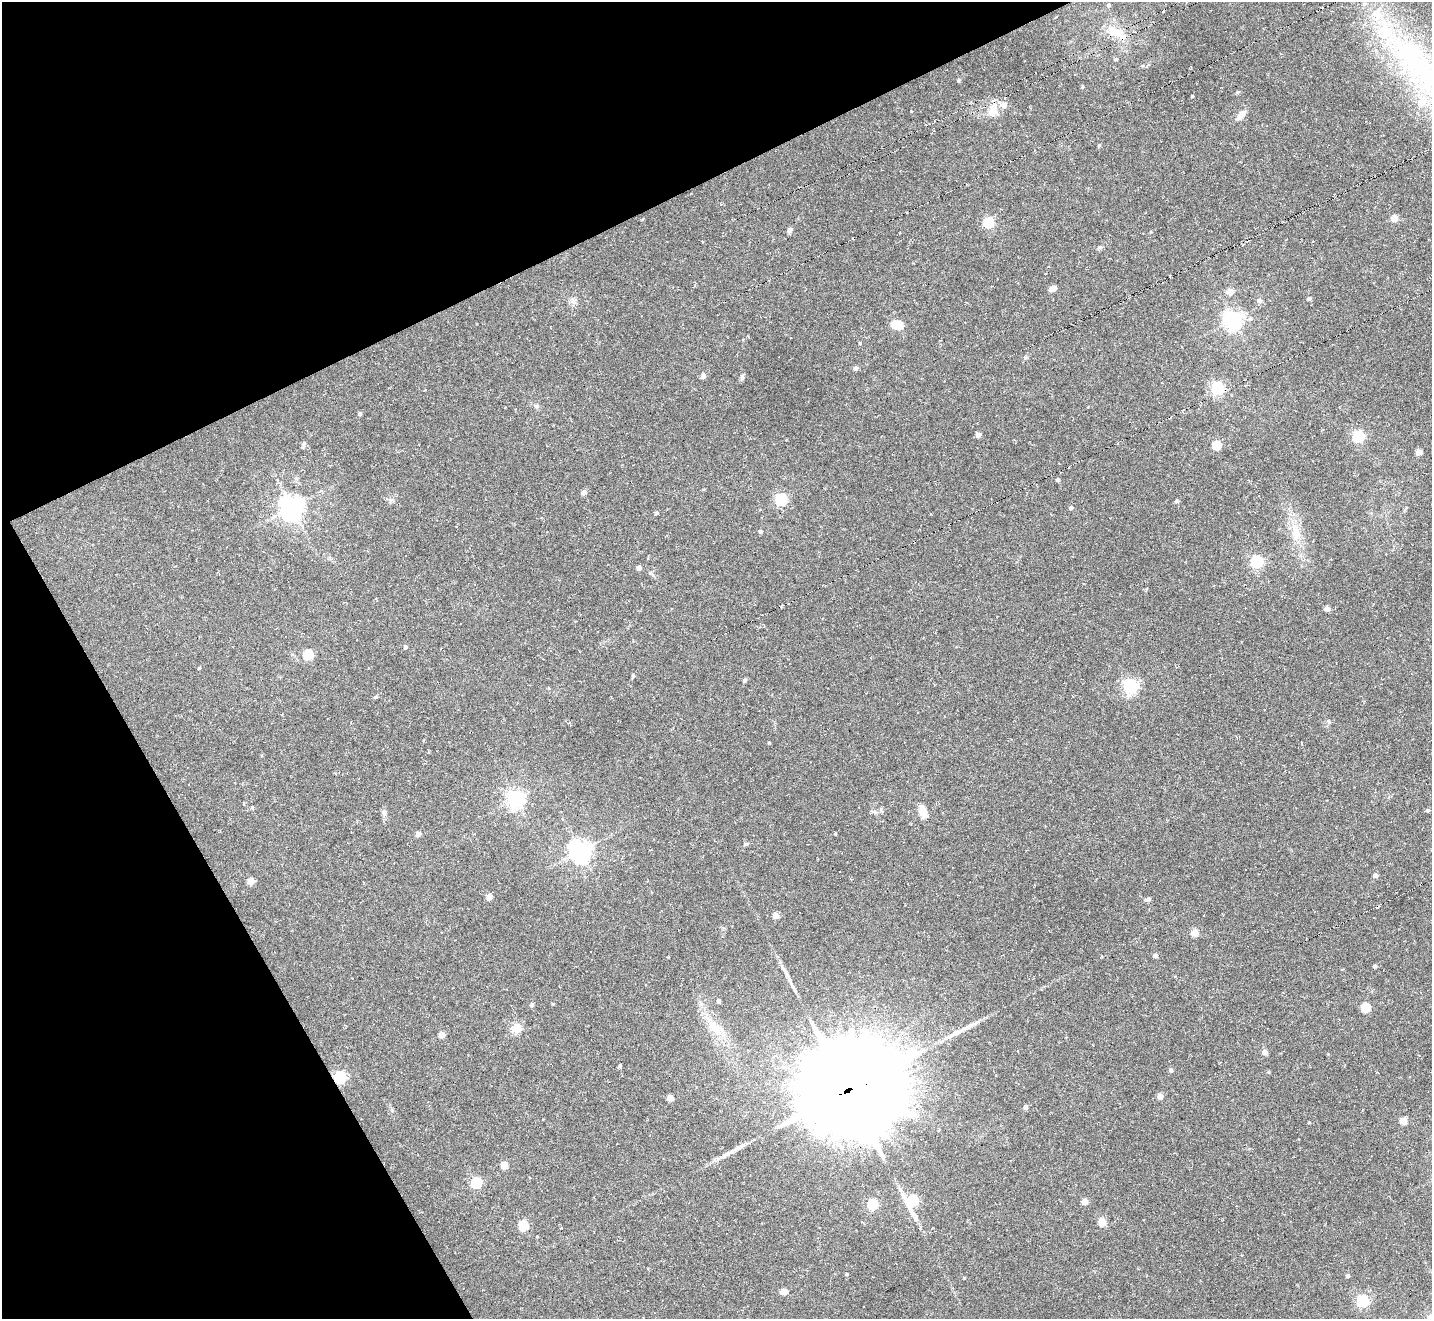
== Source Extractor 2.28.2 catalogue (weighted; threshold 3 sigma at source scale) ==
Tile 5 of 4 x 4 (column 1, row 2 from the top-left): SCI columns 29-1458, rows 2932-4248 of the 5747 x 5738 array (HDU 1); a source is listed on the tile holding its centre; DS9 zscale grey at full resolution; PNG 1434 x 1321 px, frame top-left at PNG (2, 2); no overlay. Shown black and unused: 25% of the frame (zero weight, under 6 of 11 exposures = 2% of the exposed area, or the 3 px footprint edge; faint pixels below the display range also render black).
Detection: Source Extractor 2.28.2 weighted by HDU 2 'WHT'; one run over the whole footprint, this tile lists its part. Background -0.42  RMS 0.008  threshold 0.0326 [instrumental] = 3 sigma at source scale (4.09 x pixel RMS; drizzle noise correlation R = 1.36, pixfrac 0.8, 0.05/0.05 arcsec/px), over >= 5 px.
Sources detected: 145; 1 inside a brighter object's white glare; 28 cosmic-ray / hot-pixel residue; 2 long thin detections or spike segments (spike, bleed or trail) — not listed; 3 inside a brighter listed object's ellipse — not listed separately; the other 111 listed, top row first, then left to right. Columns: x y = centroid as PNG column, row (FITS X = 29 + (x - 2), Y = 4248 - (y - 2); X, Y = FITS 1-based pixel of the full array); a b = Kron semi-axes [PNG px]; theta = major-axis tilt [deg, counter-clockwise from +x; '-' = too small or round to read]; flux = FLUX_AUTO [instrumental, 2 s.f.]
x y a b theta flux
1109 5 4 4 - 1.1
1163 11 2 2 - 0.72
1113 31 11 8 -20 3.9
1116 59 5 3 - 0.7
1418 64 138 39 -55 180
959 80 5 4 - 0.98
1237 92 5 4 - 1.1
1192 96 3 3 - 0.73
1004 105 9 9 - 3.7
992 111 16 12 87 8.7
1241 115 16 7 46 5.1
1099 145 5 4 - 0.74
1334 194 4 4 - 0.84
1394 218 5 4 - 12
988 222 6 5 - 51
790 230 5 5 - 4
702 241 3 2 - 0.69
1100 247 7 4 18 1.1
1045 274 3 2 - 0.54
1053 288 6 4 26 8.3
1230 291 5 5 - 9.4
1309 298 4 4 - 1.5
1259 300 6 5 - 2.8
573 301 7 5 46 2.1
1233 320 7 6 - 330
899 325 5 5 - 23
860 343 4 3 - 0.69
856 368 5 4 - 2.9
703 376 5 4 - 3.5
742 378 9 5 64 1.5
1217 388 6 5 - 130
536 406 7 4 0 1.3
360 414 5 4 - 1.6
1171 417 3 3 - 1.3
978 435 4 4 - 4.1
1358 436 6 6 - 80
1216 445 5 5 - 26
303 446 10 4 70 1.3
1419 452 5 4 - 8.2
1058 480 4 4 - 1.7
584 493 5 4 - 3.9
781 499 6 5 - 88
1177 501 5 4 - 1.6
291 507 8 7 - 640
1071 508 5 4 - 2
656 513 4 4 - 1.4
760 532 4 4 - 1.4
1296 533 25 12 -70 14
647 558 3 3 - 1.3
1256 562 6 5 - 110
639 568 4 4 - 3.4
1327 609 4 4 - 5.5
461 624 3 3 - 13
405 647 4 4 - 1.5
308 655 5 5 - 40
199 668 4 3 - 0.79
633 676 5 4 - 0.78
745 680 4 4 - 1.8
1130 686 6 6 - 170
376 697 5 4 - 1.2
1328 721 7 5 -72 1.2
769 742 5 3 - 0.64
516 799 6 6 - 300
252 808 4 4 - 0.88
1428 810 4 4 - 1.4
923 811 14 7 -73 9.9
384 812 8 6 17 1.9
418 834 4 4 - 4.8
835 834 4 3 - 0.71
746 844 6 4 27 1.3
580 851 7 7 - 500
1375 875 4 4 - 3.7
251 881 5 4 - 12
489 897 5 4 - 7.5
1148 899 8 4 15 1.7
1378 907 4 2 - 0.89
776 915 4 4 - 8.7
1195 933 5 5 - 14
1155 956 4 4 - 3.3
1375 966 4 4 - 1.5
718 1001 4 3 - 2.6
553 1004 4 3 - 0.65
532 1005 4 4 - 2.3
1365 1007 5 5 - 35
516 1028 12 11 - 7.9
715 1028 26 12 -44 16
442 1035 4 4 - 8.5
1265 1052 4 4 - 5.3
620 1066 4 4 - 1.4
1171 1070 5 4 - 1.8
1268 1072 5 4 - 0.92
340 1077 6 5 - 110
848 1090 44 38 9 9200
1160 1096 4 4 - 7.5
670 1098 4 4 - 9
1025 1107 4 4 - 2.9
1403 1121 5 4 - 14
1309 1122 5 3 - 0.6
939 1130 4 3 - 0.61
504 1165 5 4 - 13
476 1183 5 5 - 53
913 1200 7 7 - 64
1085 1202 4 4 - 8.7
873 1204 5 5 - 64
1102 1222 5 5 - 18
523 1225 5 5 - 45
847 1274 4 3 - 0.95
1348 1276 4 4 - 2
964 1278 3 3 - 0.58
783 1292 6 4 1 8.9
1363 1301 5 5 - 100
Overlapping masked pixels (flux is a lower limit): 2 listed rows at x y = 340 1077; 848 1090
Isophote crosses this tile's border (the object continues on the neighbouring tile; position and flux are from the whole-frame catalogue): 1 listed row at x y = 1418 64
Unlisted compact peaks at least as high as the median listed source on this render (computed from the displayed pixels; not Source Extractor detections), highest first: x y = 1025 358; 1082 87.